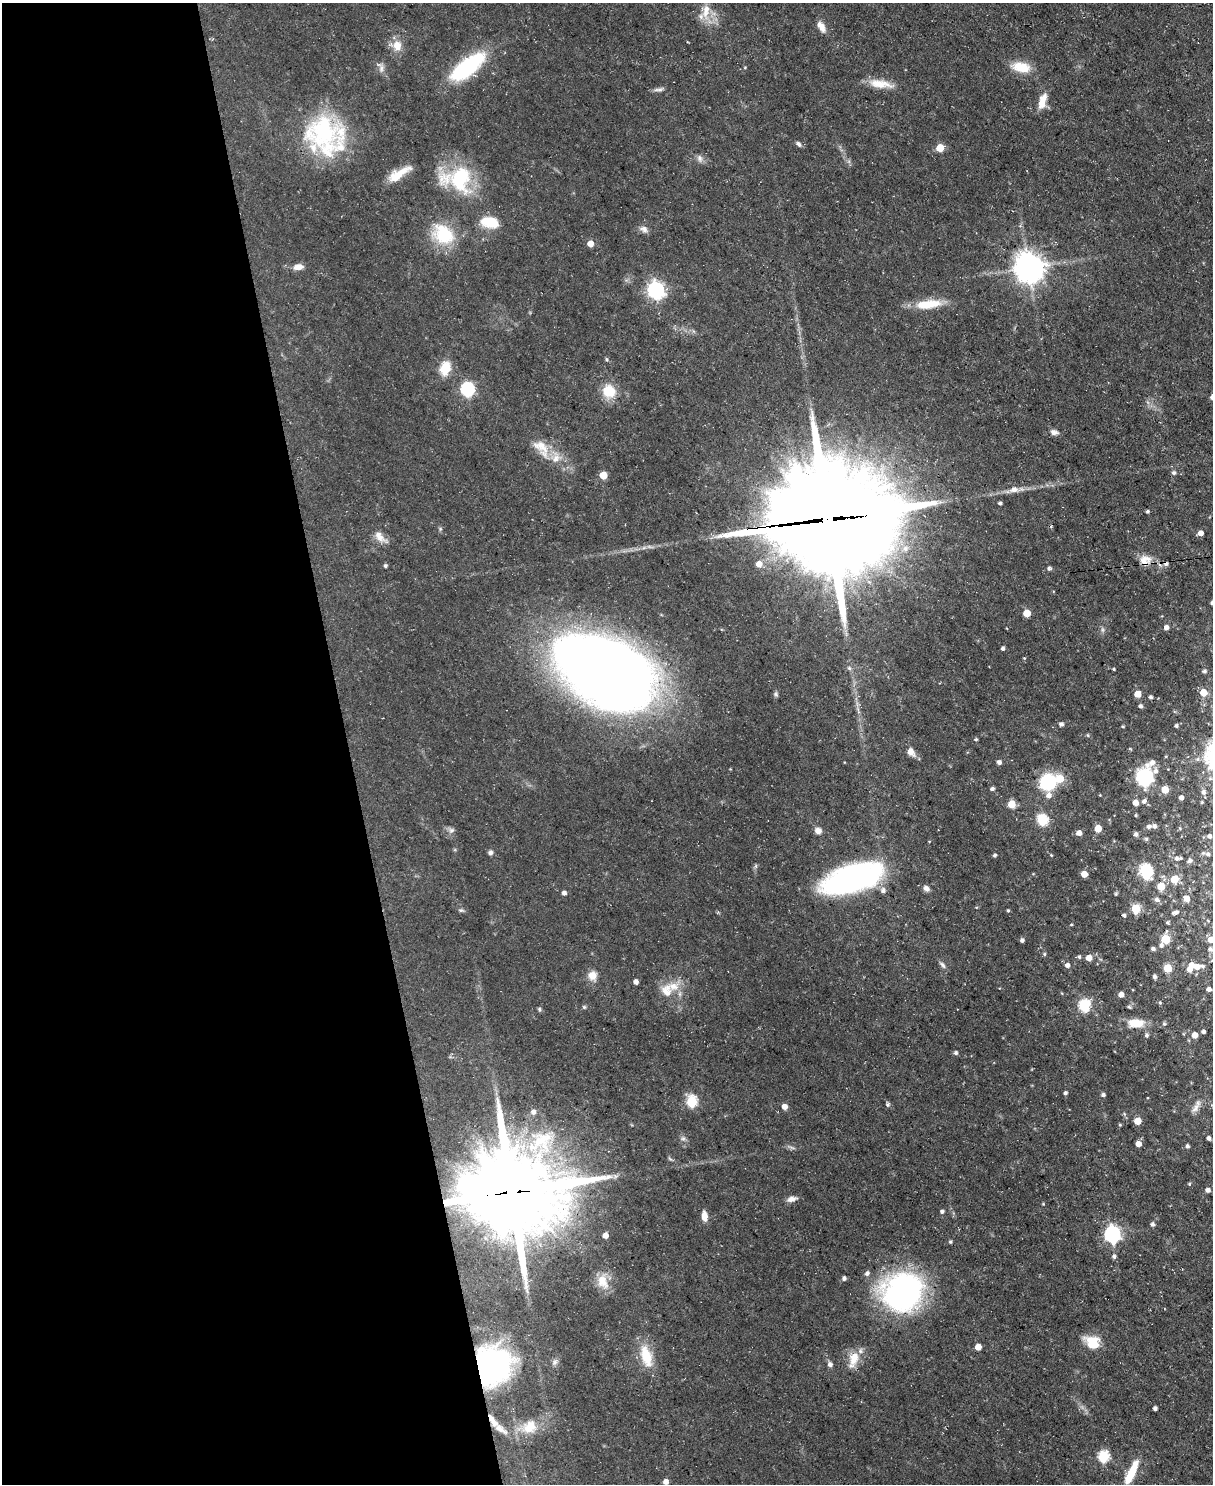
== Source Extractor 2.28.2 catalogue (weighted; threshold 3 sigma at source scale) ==
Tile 5 of 4 x 3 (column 1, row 2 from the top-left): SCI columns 1-1211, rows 1726-3207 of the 4845 x 4820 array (HDU 1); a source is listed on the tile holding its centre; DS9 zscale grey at full resolution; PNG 1215 x 1486 px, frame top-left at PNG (2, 3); no overlay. Shown black and unused: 29% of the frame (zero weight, under 3 of 5 exposures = <1% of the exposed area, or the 3 px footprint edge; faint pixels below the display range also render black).
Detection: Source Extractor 2.28.2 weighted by HDU 2 'WHT'; one run over the whole footprint, this tile lists its part. Background 0.0572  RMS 0.0044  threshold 0.02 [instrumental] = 3 sigma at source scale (4.5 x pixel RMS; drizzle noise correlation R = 1.50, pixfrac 1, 0.05/0.05 arcsec/px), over >= 5 px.
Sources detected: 203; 1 inside a brighter object's white glare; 1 cosmic-ray / hot-pixel residue — not listed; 15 inside a brighter listed object's ellipse — not listed separately; the other 186 listed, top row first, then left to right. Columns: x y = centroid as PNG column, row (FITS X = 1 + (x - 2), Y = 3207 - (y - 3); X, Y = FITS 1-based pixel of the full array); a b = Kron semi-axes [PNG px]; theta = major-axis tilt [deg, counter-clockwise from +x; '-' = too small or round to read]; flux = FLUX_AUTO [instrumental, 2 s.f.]
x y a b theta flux
706 11 23 10 80 6.2
821 26 14 7 -61 3.3
397 45 13 11 -86 5.6
467 67 40 16 37 41
1021 67 24 12 -10 9.1
381 68 15 8 -70 2.4
880 84 33 9 -8 7.5
658 90 15 4 0 1.4
1042 101 19 8 74 5.8
323 131 47 42 34 52
799 144 8 5 -44 1.1
940 148 6 5 - 8.9
700 158 11 7 -76 1.7
399 174 27 9 32 8.2
460 179 37 28 -85 29
489 222 19 11 -13 11
644 229 12 8 -28 2
445 235 31 22 -17 19
590 243 6 6 - 3.6
298 267 12 7 9 3.3
1029 267 9 9 - 630
656 290 7 6 - 150
928 304 33 11 7 11
607 359 5 3 - 0.52
445 368 8 7 - 17
467 389 7 6 - 57
609 391 17 15 -49 9.2
1054 432 10 6 -19 1.9
541 448 30 15 -51 9.3
1174 473 5 5 - 0.99
603 475 5 5 - 8.9
1014 489 11 7 10 3
1000 503 4 3 - 1
1147 511 4 4 - 0.74
828 519 43 37 -2 9400
1201 533 5 4 - 3
380 537 18 9 -42 4.2
1144 562 17 10 -74 4.1
759 564 7 6 - 3.5
385 566 4 4 - 0.85
1049 568 6 4 64 0.85
1212 602 6 5 - 0.88
1027 613 5 5 - 6.9
1166 627 5 5 - 2
1102 630 9 4 -82 0.96
1003 648 4 4 - 1
1024 658 4 4 - 0.35
849 668 5 5 - 0.93
1114 669 4 3 - 0.46
1204 671 5 5 - 1
604 672 75 42 -31 810
1203 692 6 6 - 6.3
776 694 6 6 - 0.8
1138 694 5 5 - 6
1150 697 4 4 - 0.91
1141 706 5 4 - 0.98
858 711 11 3 -79 1.3
1061 724 6 5 - 1.1
1123 726 3 3 - 0.48
1176 726 5 4 - 0.87
1088 735 5 4 - 0.51
976 739 5 3 - 0.49
911 752 10 7 -53 3.4
999 762 5 5 - 1.2
1145 777 20 18 80 25
1060 779 6 6 - 9.3
1048 782 12 12 - 29
992 789 5 4 - 1.2
1165 789 6 6 - 7
1203 792 7 6 - 1.6
1049 795 8 7 - 2.4
1100 795 3 3 - 0.3
1181 798 4 4 - 1.9
1144 801 6 6 - 1.5
1135 803 6 6 - 3
1012 804 5 5 - 9.9
1136 815 3 3 - 0.54
1042 820 6 5 - 35
1154 826 6 5 - 1.2
1149 827 6 5 - 1.3
1098 828 5 5 - 7.3
451 830 8 7 - 1.4
818 831 8 7 - 2.4
1079 833 5 5 - 2.5
1136 834 5 5 - 1.3
1209 836 4 4 - 1.3
1146 839 5 5 - 0.74
490 852 6 6 - 1.1
1208 854 6 5 - 1
995 855 4 4 - 0.74
1051 855 4 3 - 0.37
1177 858 7 6 - 1.5
1190 860 6 5 - 1.1
1145 870 7 6 - 41
1084 874 5 4 - 5.8
852 879 53 23 17 110
1174 879 6 6 - 8.4
1161 886 5 5 - 10
926 888 8 6 -41 1.8
883 890 8 7 - 1.7
564 893 4 4 - 1.7
1116 894 5 4 - 0.54
1186 899 5 5 - 4.5
1157 900 7 6 - 1.4
1136 909 5 5 - 19
461 910 7 5 0 0.84
1008 910 4 3 - 0.5
1175 912 9 4 7 1.4
1124 915 4 4 - 0.82
1167 922 5 4 - 0.55
1071 925 4 3 - 0.4
1165 939 6 5 - 15
1210 939 6 6 - 3.2
1022 940 4 4 - 1.2
1161 945 6 5 - 1.3
1153 949 5 4 - 1.2
1210 949 7 6 - 1.3
1044 954 5 4 - 0.56
1079 957 5 4 - 0.7
1089 958 5 5 - 4.2
942 965 11 5 -49 1.3
1067 965 5 5 - 1.7
1197 967 6 6 - 3.7
1168 968 5 5 - 14
1190 968 10 7 59 3.4
592 976 11 10 - 4.1
1155 977 5 4 - 1.2
636 982 4 4 - 2
1209 989 5 5 - 1.5
666 991 18 14 -77 6.8
1121 994 5 5 - 2.5
1160 1003 5 4 - 0.6
1084 1006 6 6 - 43
584 1007 5 5 - 0.61
1129 1007 5 3 - 0.63
539 1009 5 5 - 0.67
1136 1023 18 9 -2 8.8
1164 1024 6 5 - 0.7
1203 1032 4 4 - 1.2
1147 1035 6 5 - 0.91
1194 1035 5 5 - 3.6
956 1053 5 5 - 0.96
1065 1093 4 4 - 0.96
1103 1095 5 5 - 1.1
692 1101 6 6 - 30
887 1104 5 4 - 0.87
784 1107 5 5 - 3.2
1195 1108 16 7 53 2.8
1137 1121 5 5 - 5.9
1120 1125 5 4 - 0.52
683 1138 6 6 - 1
1209 1138 5 4 - 1.3
543 1141 41 37 -12 40
1138 1144 5 5 - 3.4
1187 1146 5 5 - 0.93
792 1147 9 3 -21 0.87
670 1159 7 4 -36 0.64
1189 1184 4 4 - 0.58
1208 1190 6 5 - 1.4
512 1192 30 27 -7 6300
791 1199 12 6 13 2.4
1043 1204 4 3 - 0.38
942 1212 5 4 - 0.95
704 1216 11 6 -87 4
1152 1224 5 5 - 1.1
1112 1234 7 7 - 120
605 1235 5 4 - 3.2
950 1242 4 4 - 0.67
1114 1256 5 5 - 1.1
867 1273 6 5 - 1.4
844 1278 4 4 - 1.3
602 1282 20 13 -64 6.9
902 1291 34 31 28 130
1092 1342 17 13 -29 9.9
978 1347 5 5 - 4
646 1356 31 14 -73 12
854 1358 19 12 75 7.4
555 1362 9 6 54 1.5
830 1364 7 6 - 1.4
493 1365 40 36 78 89
1155 1408 4 4 - 1.1
529 1427 21 18 22 9.5
500 1429 25 9 -32 5.8
1103 1456 6 6 - 33
1131 1473 30 8 64 12
666 1482 5 5 - 2.5
Overlapping masked pixels (flux is a lower limit): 5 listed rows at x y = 828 519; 1144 562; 852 879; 512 1192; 493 1365
Isophote crosses this tile's border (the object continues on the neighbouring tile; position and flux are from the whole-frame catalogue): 2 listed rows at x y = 1212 602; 1210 939